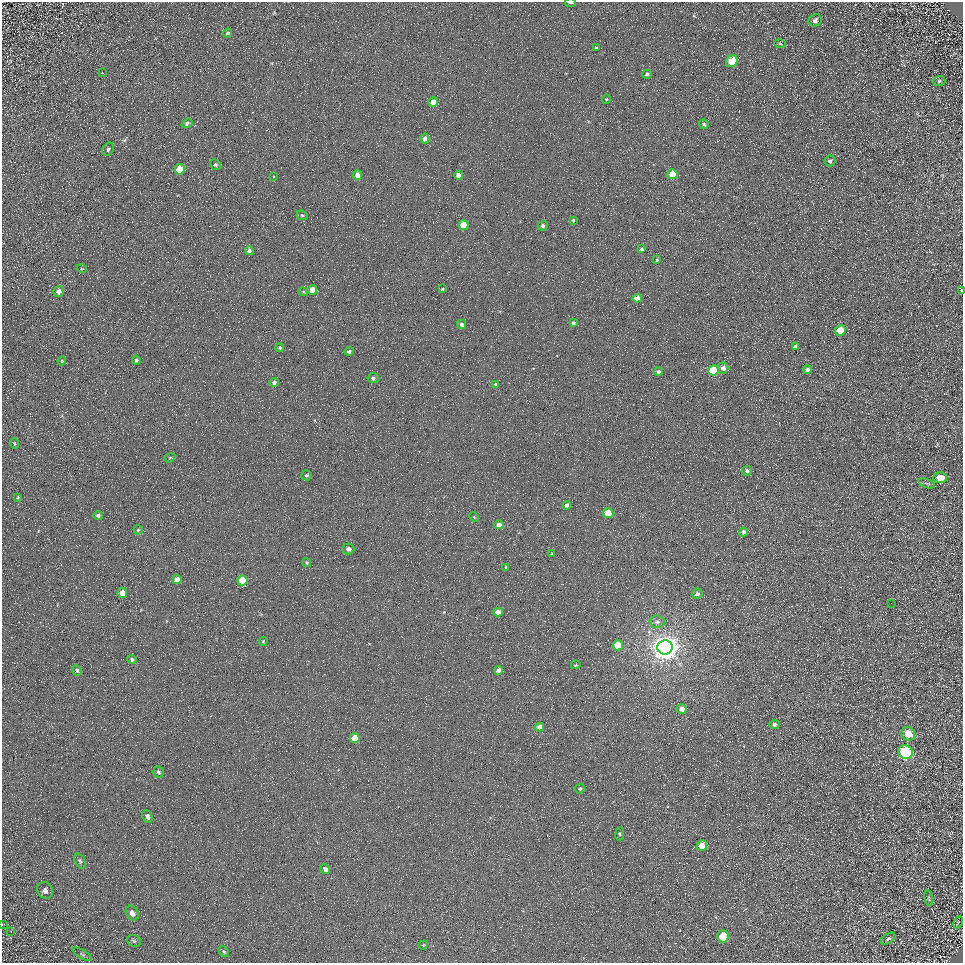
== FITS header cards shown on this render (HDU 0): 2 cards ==
NAXIS1  =                  961
NAXIS2  =                  961

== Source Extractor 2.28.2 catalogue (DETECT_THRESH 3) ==
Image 961 x 961 px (HDU 0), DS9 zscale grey, 1 PNG px = 1 image px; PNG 965 x 965 px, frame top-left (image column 1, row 961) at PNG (2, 2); each listed source drawn as its Kron ellipse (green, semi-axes under 4 px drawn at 4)
Background 4.98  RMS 8.6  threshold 25.8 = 3 sigma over >= 5 px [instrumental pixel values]
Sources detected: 108; all 108 listed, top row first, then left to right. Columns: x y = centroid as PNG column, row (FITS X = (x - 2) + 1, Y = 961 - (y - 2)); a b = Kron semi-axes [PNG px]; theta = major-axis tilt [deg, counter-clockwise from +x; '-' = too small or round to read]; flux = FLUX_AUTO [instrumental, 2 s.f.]
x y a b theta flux
570 2 5 2 - 910
815 20 7 6 - 1900
228 33 5 3 - 750
780 44 6 3 -4 640
596 47 3 3 - 4300
732 61 6 5 - 15000
102 73 3 2 - 470
647 74 5 3 - 980
939 81 6 5 - 930
606 99 5 4 - 680
433 102 5 4 - 4900
187 123 6 4 34 1300
704 124 5 4 - 930
425 139 5 4 - 2700
108 149 7 5 59 1500
830 161 5 5 - 1400
216 165 5 5 - 1000
180 169 5 5 - 12000
672 174 5 5 - 15000
357 175 4 4 - 4100
458 175 4 4 - 2800
274 176 3 3 - 1800
302 215 6 4 -24 880
573 220 4 3 - 650
463 225 5 5 - 11000
543 226 5 4 - 1700
642 249 4 3 - 1200
249 250 4 4 - 1500
657 260 4 3 - 690
82 269 5 3 - 420
442 289 4 3 - 770
312 290 5 5 - 7300
59 291 6 5 - 2100
961 291 4 2 - 590
303 292 5 3 - 670
637 298 4 4 - 3300
573 323 4 3 - 980
462 324 4 4 - 1500
840 330 5 5 - 12000
795 346 4 3 - 1400
280 347 4 4 - 980
349 351 4 4 - 1200
136 360 4 3 - 1000
62 361 4 4 - 580
723 368 5 5 - 3400
807 369 4 4 - 2200
713 370 5 5 - 22000
658 372 4 4 - 1400
373 378 5 5 - 1700
274 382 4 4 - 1400
495 384 4 4 - 1100
14 444 5 3 - 590
170 458 6 4 33 580
747 471 5 5 - 1700
307 475 5 5 - 1000
940 478 7 5 0 7500
927 483 8 2 -21 780
18 498 3 2 - 570
566 505 4 4 - 2100
608 513 5 5 - 18000
98 515 4 4 - 1500
474 517 5 3 - 500
499 525 5 4 - 2700
138 530 4 4 - 740
743 532 4 4 - 1600
348 549 6 5 - 2700
552 554 4 3 - 560
307 563 4 4 - 880
506 567 3 3 - 620
177 579 5 4 - 5000
242 581 5 5 - 15000
122 593 5 4 - 7100
697 594 5 5 - 1600
891 603 2 2 - 340
498 612 4 4 - 5000
657 622 7 6 - 2000
263 641 5 3 - 690
618 645 5 5 - 11000
665 647 7 7 - 830000
132 659 5 4 - 1100
576 665 5 3 - 630
77 670 5 4 - 1100
499 670 4 4 - 3400
682 709 5 5 - 3500
774 724 5 4 - 1400
540 727 4 4 - 4200
908 734 7 6 - 8800
355 738 5 5 - 12000
905 752 8 6 -29 73000
158 772 6 5 - 1200
580 789 5 5 - 950
147 816 7 5 -67 2000
620 834 6 3 83 710
702 846 5 5 - 7400
80 861 8 5 -67 1100
325 869 5 4 - 1900
45 890 9 7 -56 3100
929 898 8 3 -81 850
132 913 8 6 -59 3200
958 922 6 3 64 520
3 924 4 2 - 320
11 931 3 3 - 410
723 936 6 6 - 12000
888 939 8 4 32 1300
134 941 7 5 -28 1000
423 945 5 3 - 510
224 952 6 4 -52 800
82 954 11 3 -30 920
At the frame edge (FLAGS 8, measured only in part): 3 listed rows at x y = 570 2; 961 291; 3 924